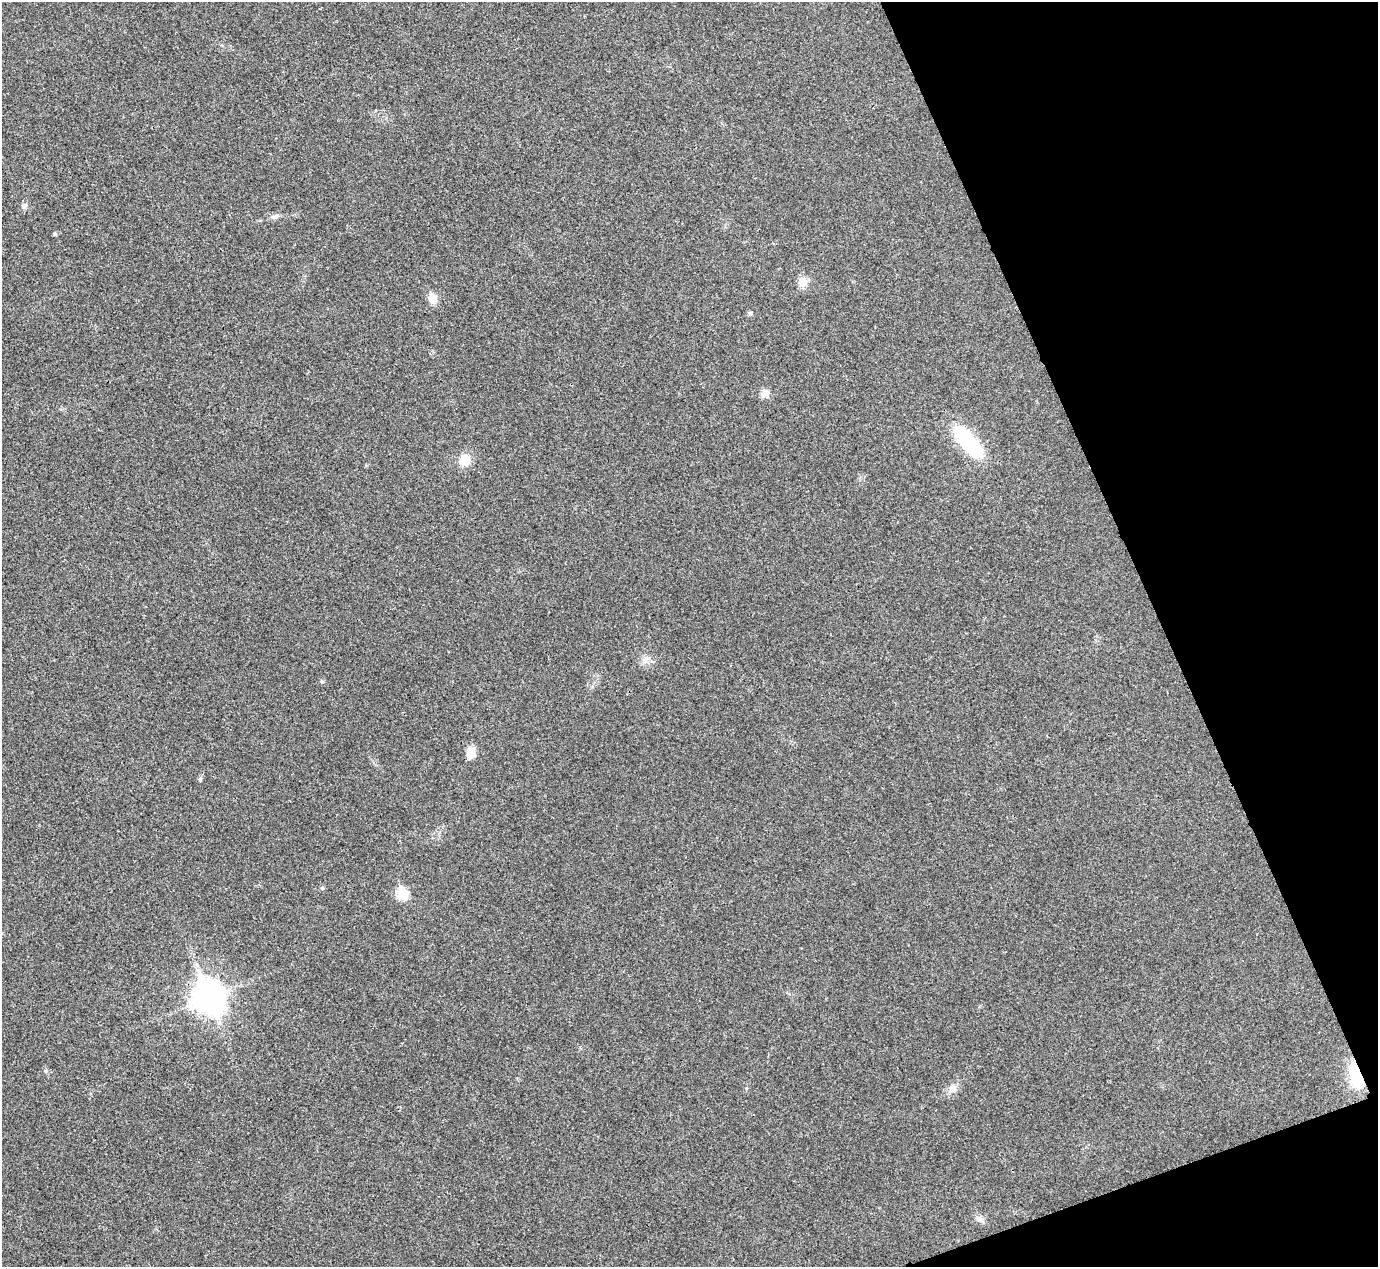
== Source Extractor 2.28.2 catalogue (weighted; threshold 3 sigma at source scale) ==
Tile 12 of 4 x 4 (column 4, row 3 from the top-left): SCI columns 4134-5509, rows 1423-2687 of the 5517 x 5505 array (HDU 1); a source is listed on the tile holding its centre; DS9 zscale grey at full resolution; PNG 1380 x 1269 px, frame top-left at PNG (2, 2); no overlay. Shown black and unused: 18% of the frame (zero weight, under 3 of 4 exposures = <1% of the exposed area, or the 3 px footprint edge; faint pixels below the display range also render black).
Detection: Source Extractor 2.28.2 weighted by HDU 2 'WHT'; one run over the whole footprint, this tile lists its part. Background 0.0197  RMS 0.0059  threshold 0.0265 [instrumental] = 3 sigma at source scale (4.5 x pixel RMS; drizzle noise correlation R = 1.50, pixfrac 1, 0.05/0.05 arcsec/px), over >= 5 px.
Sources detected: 17; all 17 listed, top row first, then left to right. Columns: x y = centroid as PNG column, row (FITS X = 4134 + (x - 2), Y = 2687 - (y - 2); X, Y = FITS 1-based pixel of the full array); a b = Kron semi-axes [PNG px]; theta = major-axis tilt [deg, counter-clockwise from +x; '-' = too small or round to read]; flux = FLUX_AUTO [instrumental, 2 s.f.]
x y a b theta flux
24 206 9 6 32 1.8
274 217 10 6 27 1.9
55 234 5 4 - 0.88
803 282 11 11 - 5.2
432 298 6 5 - 15
750 313 5 5 - 0.87
765 394 11 9 6 3
968 441 44 16 -50 36
465 460 11 11 - 8.3
471 752 12 9 87 6.5
200 779 5 5 - 0.94
322 888 5 5 - 0.79
403 894 7 6 - 35
208 997 12 10 -67 770
1356 1074 28 13 -78 21
953 1089 12 9 47 4.1
978 1218 8 8 - 2.2
Overlapping masked pixels (flux is a lower limit): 2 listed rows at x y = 208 997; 1356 1074
Unlisted compact peaks at least as high as the median listed source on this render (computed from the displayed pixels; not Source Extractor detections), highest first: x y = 322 682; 46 1071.